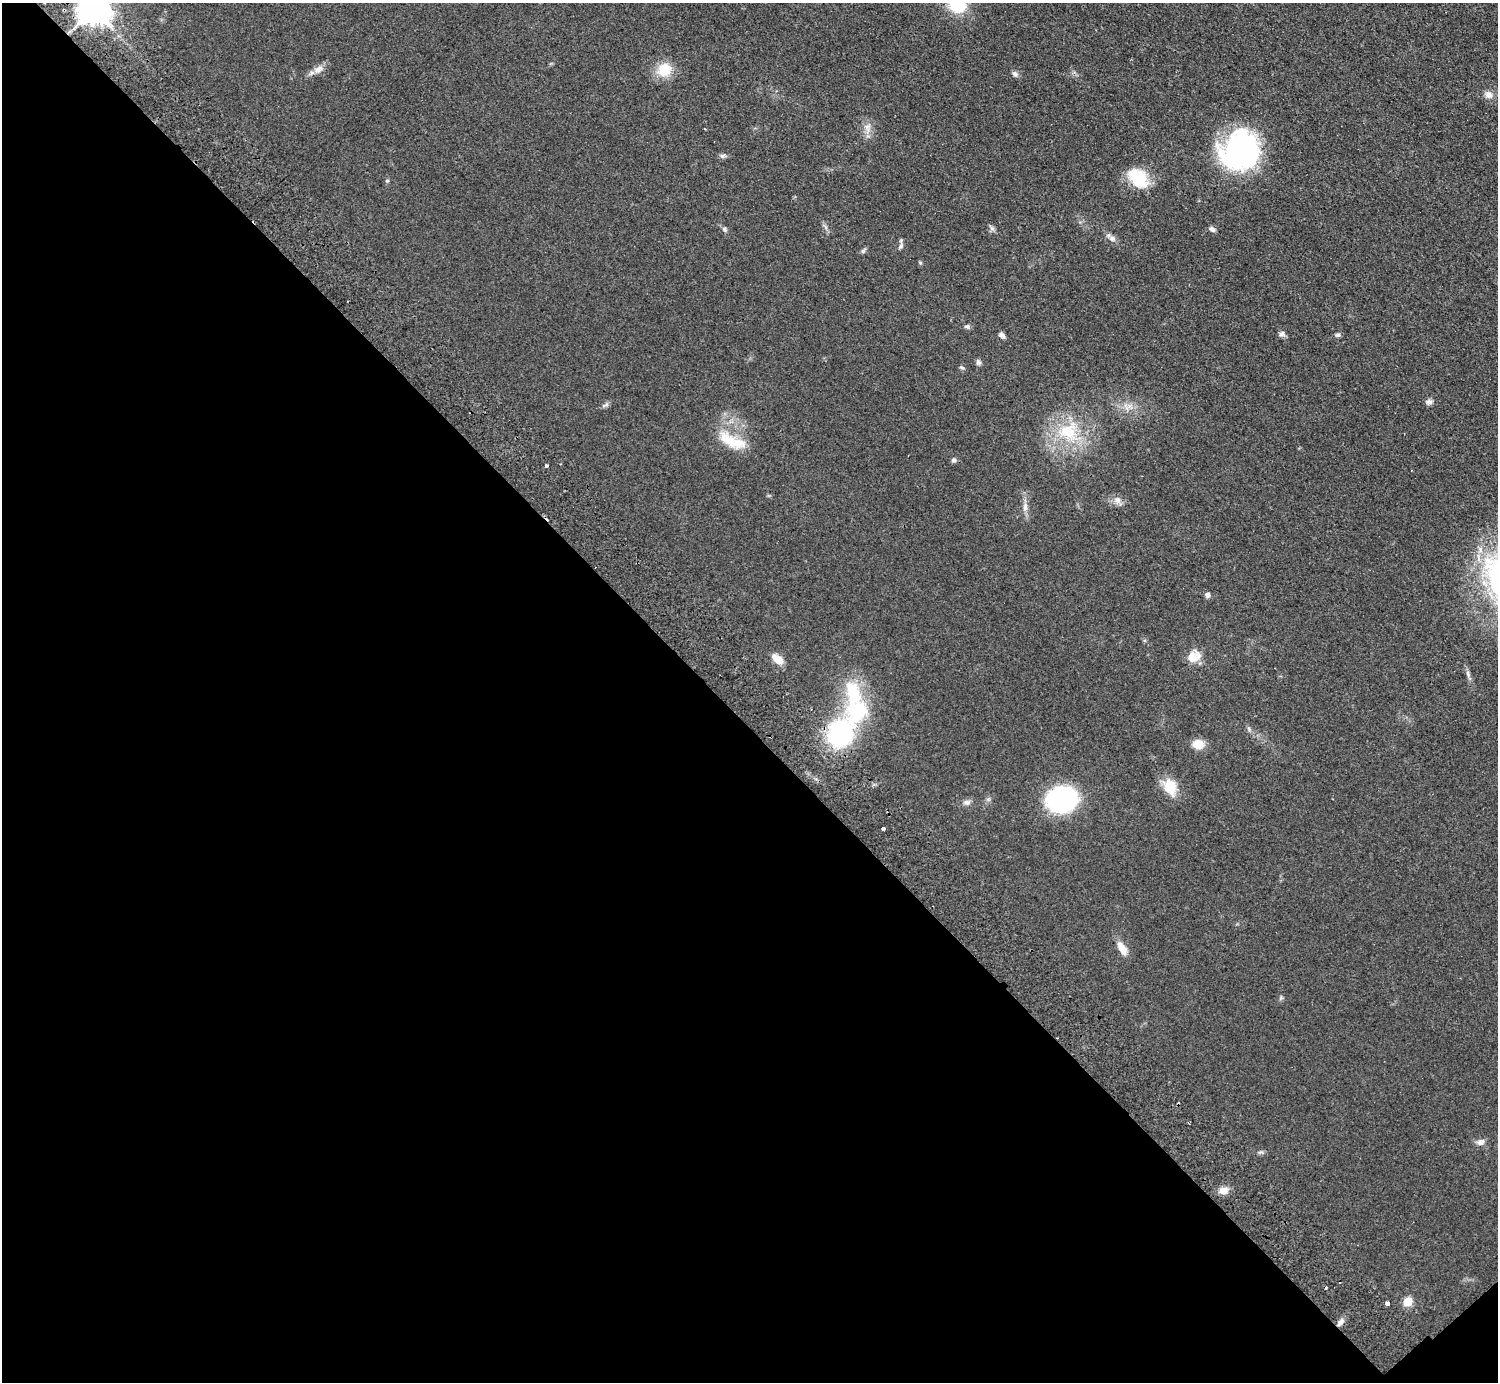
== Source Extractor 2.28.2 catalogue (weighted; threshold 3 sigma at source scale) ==
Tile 14 of 4 x 4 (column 2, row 4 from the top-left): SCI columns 1541-3036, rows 202-1581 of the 6072 x 6066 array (HDU 1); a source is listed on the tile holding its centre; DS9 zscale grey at full resolution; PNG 1500 x 1384 px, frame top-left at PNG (2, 3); no overlay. Shown black and unused: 48% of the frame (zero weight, under 2 of 3 exposures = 3% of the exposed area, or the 3 px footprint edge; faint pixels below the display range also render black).
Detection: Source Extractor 2.28.2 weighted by HDU 2 'WHT'; one run over the whole footprint, this tile lists its part. Background 0.0639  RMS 0.0091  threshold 0.0409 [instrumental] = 3 sigma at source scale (4.5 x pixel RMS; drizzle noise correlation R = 1.50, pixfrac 1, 0.05/0.05 arcsec/px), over >= 5 px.
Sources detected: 53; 3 cosmic-ray / hot-pixel residue — not listed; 2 inside a brighter listed object's ellipse — not listed separately; the other 48 listed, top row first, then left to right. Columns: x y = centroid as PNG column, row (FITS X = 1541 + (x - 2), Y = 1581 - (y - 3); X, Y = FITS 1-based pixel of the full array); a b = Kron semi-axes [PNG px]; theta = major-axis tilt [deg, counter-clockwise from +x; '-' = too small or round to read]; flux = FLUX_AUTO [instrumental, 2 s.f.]
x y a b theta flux
957 5 21 16 -21 33
94 9 9 9 - 2100
318 69 16 8 30 6.6
664 70 18 16 39 21
1015 74 8 6 -44 2.8
1489 95 11 9 -32 5.7
868 127 13 8 82 6.5
1240 151 37 33 58 200
722 156 6 6 - 2
1138 178 18 13 -44 45
387 181 5 4 - 1.2
992 228 7 6 - 2.4
724 229 8 6 -61 2.2
1212 229 8 5 -31 2.9
1112 238 10 8 -42 4
901 246 10 5 65 2.6
863 251 8 5 54 1.8
967 326 7 6 - 1.9
1282 334 8 6 13 2.9
1002 335 8 6 -29 2.9
1338 335 6 5 - 2.1
978 362 8 6 -58 2.3
962 367 7 4 -20 1.4
1429 402 9 7 22 3
606 405 10 5 30 2.4
1068 432 32 31 - 54
732 441 40 14 -26 27
954 460 6 6 - 2.3
547 466 3 3 - 4.2
1117 500 11 9 -45 5.2
1025 507 13 6 86 4.8
1207 595 6 6 - 3.2
1192 657 17 14 83 11
778 659 13 8 -40 11
1468 675 14 5 -76 3.3
858 712 37 29 32 64
840 733 26 22 64 120
1198 744 13 11 -4 12
1170 787 24 17 -70 19
1062 799 22 18 15 170
966 802 10 7 4 3.5
883 829 3 3 - 6
1122 948 18 9 -58 10
1481 1142 12 8 18 4.5
1224 1190 11 8 17 7.7
1408 1302 6 5 - 24
1387 1304 4 3 - 26
1340 1322 10 6 53 4.1
Isophote crosses this tile's border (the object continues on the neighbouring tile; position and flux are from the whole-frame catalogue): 2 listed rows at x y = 957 5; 94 9